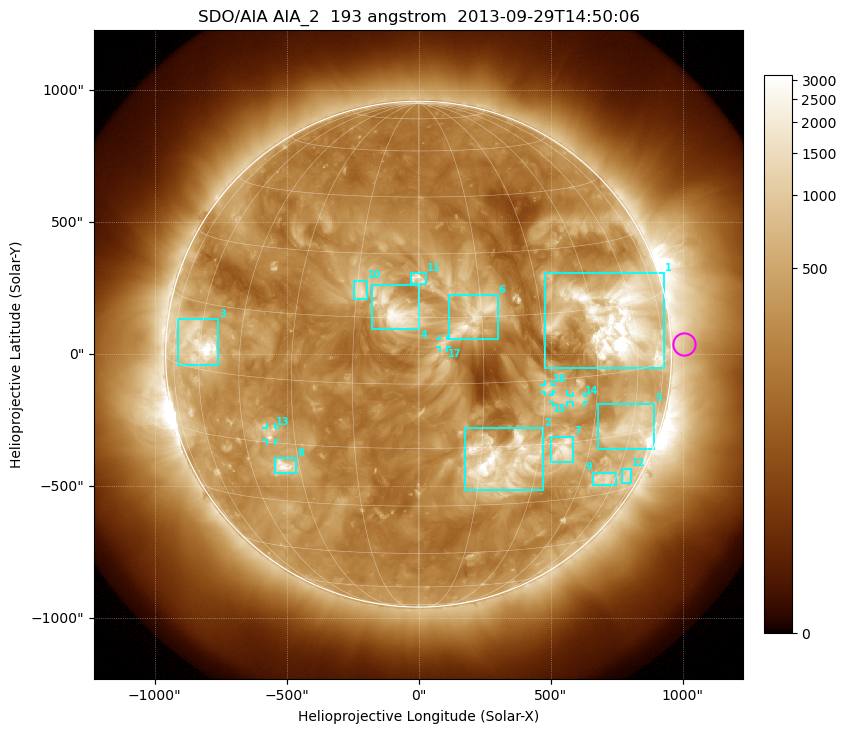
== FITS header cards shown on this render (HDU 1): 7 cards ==
TELESCOP= 'SDO/AIA'
INSTRUME= 'AIA_2'
WAVELNTH=                  193
WAVEUNIT= 'angstrom'
DATE-OBS= '2013-09-29T14:50:06.84'
CTYPE1  = 'HPLN-TAN'
CTYPE2  = 'HPLT-TAN'

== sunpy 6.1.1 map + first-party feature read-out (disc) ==
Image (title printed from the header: SDO/AIA AIA_2  193 angstrom  2013-09-29T14:50:06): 1024 x 1024 px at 2.4 arcsec/px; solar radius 958 arcsec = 399 px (full disc in frame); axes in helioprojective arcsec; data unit not stated in the header (colour bar unlabelled)
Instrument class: DISC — disc imager (sunpy class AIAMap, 193 A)
Bright regions (active regions / flare kernels): reference = the median radial profile (limb darkening/brightening removed); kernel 9 px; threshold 5 sigma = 675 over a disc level ~269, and >= 1.15x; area >= 12 px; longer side >= 10 px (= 24 arcsec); searched inside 0.97 R_sun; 17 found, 17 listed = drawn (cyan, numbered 1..; 5 of them under ~33 arcsec drawn as corner ticks so the feature stays visible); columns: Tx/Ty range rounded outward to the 5 arcsec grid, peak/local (2 s.f.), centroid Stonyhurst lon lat
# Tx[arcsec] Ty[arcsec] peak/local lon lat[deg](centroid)
1 475..930 -55..310 17 +54 +12
2 175..475 -515..-280 15 +20 -19
3 -915..-755 -40..135 16 -61 +6
4 -175..5 95..265 9.6 -5 +17
5 680..895 -360..-185 9.5 +61 -13
6 115..300 55..225 6.8 +13 +15
7 500..585 -410..-310 7.5 +37 -17
8 -545..-460 -450..-390 8.3 -34 -21
9 660..750 -495..-445 5 +54 -26
10 -245..-195 205..280 5.8 -14 +21
11 -30..30 265..310 6.4 +0 +24
12 770..805 -490..-435 3.6 +66 -26
13 -575..-545 -330..-275 4.9 -37 -13
14 585..630 -185..-155 3.9 +39 -5
15 505..565 -185..-150 4.1 +34 -5
16 475..505 -145..-115 4.7 +31 -2
17 80..110 25..60 3 +6 +9
Off-limb structures (1.02-1.3 R_sun): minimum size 162 px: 3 found; the strongest spans PA ~235..305 deg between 1.02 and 1.3 R_sun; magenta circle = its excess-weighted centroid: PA ~270 deg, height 1.05 R_sun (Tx ~1005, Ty ~40 arcsec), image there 1.6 x the reference